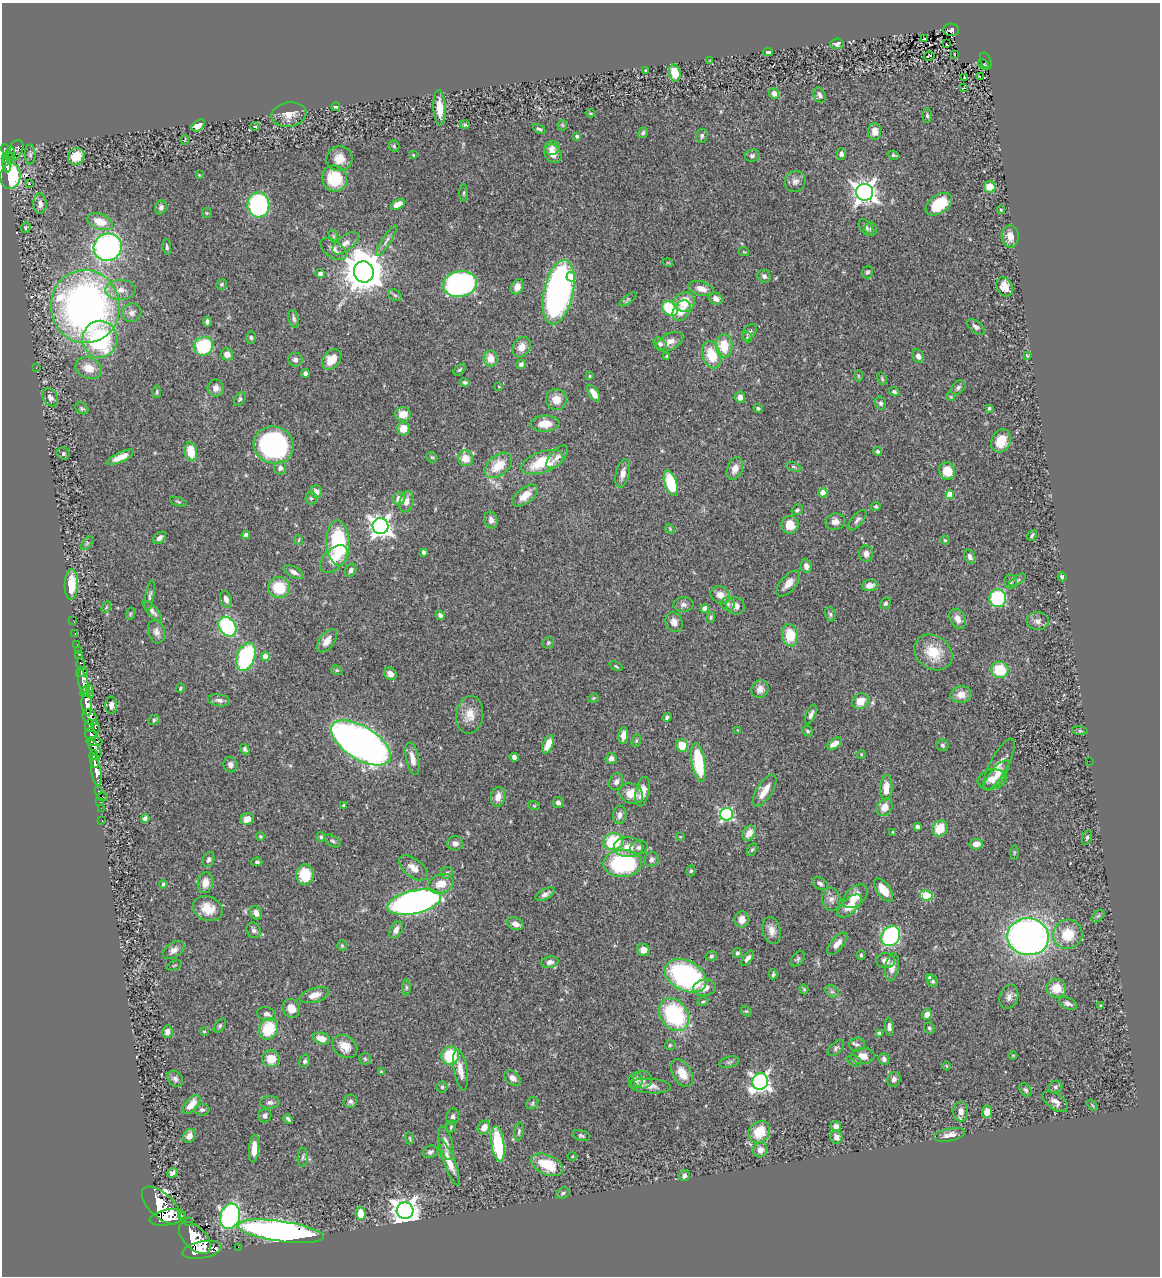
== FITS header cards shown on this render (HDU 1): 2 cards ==
NAXIS1  =                 1158
NAXIS2  =                 1274

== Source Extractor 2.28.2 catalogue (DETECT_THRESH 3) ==
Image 1158 x 1274 px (HDU 1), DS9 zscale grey, 1 PNG px = 1 image px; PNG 1162 x 1278 px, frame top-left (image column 1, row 1274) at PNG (2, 3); each listed source drawn as its Kron ellipse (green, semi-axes under 4 px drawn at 4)
Background 0.541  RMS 0.028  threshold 0.0836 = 3 sigma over >= 5 px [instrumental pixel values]
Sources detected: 457; all 457 listed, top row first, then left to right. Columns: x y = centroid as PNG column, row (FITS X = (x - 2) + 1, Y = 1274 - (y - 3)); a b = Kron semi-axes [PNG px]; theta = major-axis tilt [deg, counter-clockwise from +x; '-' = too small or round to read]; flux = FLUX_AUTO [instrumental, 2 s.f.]
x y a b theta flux
951 30 8 6 -2 100
924 39 3 2 - 1.1
837 44 6 5 - 6.8
946 44 3 2 - 3.1
768 52 5 4 - 5.8
954 54 3 2 - 1.2
929 56 6 3 31 45
710 60 4 2 - 1.4
986 61 8 5 -68 110
984 64 6 3 -41 32
646 70 4 3 - 1.7
675 73 8 6 -77 37
980 76 3 2 - 1.7
965 77 3 2 - 1.8
964 88 3 3 - 17
774 93 5 5 - 11
820 95 8 5 -68 7.4
335 107 4 3 - 3.1
439 108 18 6 -86 29
590 113 5 3 - 1.9
289 114 17 12 10 22
927 115 7 5 -88 3.7
198 125 7 5 39 19
465 125 5 4 - 3
562 125 5 5 - 2.4
255 126 4 3 - 1.4
539 129 7 3 -28 3.5
875 132 8 6 89 18
643 133 6 4 58 3.5
577 136 3 3 - 3
702 136 7 5 83 4.2
185 140 5 2 - 1.5
394 146 5 5 - 2.8
552 148 7 7 - 9
6 149 5 4 - 240
15 151 11 7 56 330
10 152 5 4 - 150
553 153 10 8 -54 16
30 154 10 5 -90 4.5
841 154 5 4 - 6.4
413 155 3 2 - 1.6
893 155 6 4 -17 2.9
10 156 5 3 - 52
76 156 9 8 - 37
752 156 7 6 - 4.9
6 159 3 3 - 110
339 159 13 12 - 23
7 165 8 4 -82 160
199 175 4 4 - 1.5
10 176 13 10 84 210
334 178 13 12 - 75
795 181 11 10 - 9.7
29 183 4 3 - 53
990 187 6 6 - 24
865 192 8 8 - 1500
464 193 8 4 90 2.9
40 204 10 6 -88 13
398 204 7 4 27 18
939 204 15 9 35 57
258 205 12 11 - 270
161 207 7 6 - 6.1
1001 210 4 4 - 1.7
207 213 5 5 - 2
100 222 13 7 -20 36
26 227 5 4 - 3.9
866 227 9 5 -53 6.2
871 229 7 5 -71 4.6
333 236 7 4 -72 3.2
1010 236 11 8 -85 20
386 241 18 4 57 7.8
345 243 15 7 37 15
108 247 14 13 - 530
167 247 7 4 -81 4.4
333 249 15 8 -36 14
744 252 5 3 - 1.7
668 263 5 3 - 1.4
364 272 10 10 - 6100
867 272 6 5 - 4.7
320 274 5 4 - 6.4
764 276 7 6 - 5.7
571 277 5 5 - 45
222 284 5 4 - 3.3
460 284 17 13 10 440
517 287 8 6 63 14
1005 287 10 7 -59 17
701 289 13 7 -16 15
121 290 15 10 1 19
559 292 33 14 77 780
395 295 7 5 -29 3.9
628 299 10 4 36 4
716 299 7 5 -33 12
684 302 11 9 15 41
85 307 36 34 -82 1100
670 308 8 6 -37 110
682 311 11 8 57 25
132 313 10 9 - 11
294 319 9 5 -75 5.8
207 321 5 4 - 5
976 327 10 5 -39 6.8
749 332 9 5 54 5.5
747 337 6 4 -73 2.6
251 338 6 5 - 3.7
100 339 18 17 - 240
670 342 14 8 28 14
660 344 7 5 -39 6.2
203 346 10 9 - 110
724 346 11 8 88 48
522 347 11 8 60 17
227 354 6 6 - 14
711 355 14 9 -72 52
667 356 4 2 - 2.1
918 356 7 5 -63 8.3
1027 356 4 2 - 2.2
332 359 11 8 50 36
491 359 8 7 - 22
295 360 7 7 - 7.4
521 364 5 4 - 5.5
36 368 3 2 - 1.9
89 368 13 10 -20 28
460 370 7 4 44 2.9
305 373 4 4 - 5.4
589 376 4 3 - 1.8
858 376 6 3 -89 1.9
882 379 6 4 -64 2.6
465 382 5 4 - 4
499 387 4 2 - 1.3
958 387 8 6 40 5.2
216 388 8 8 - 9.7
157 392 6 4 -89 2.5
894 392 5 4 - 4.2
594 393 9 4 -57 19
50 397 9 7 -59 9
740 397 5 5 - 10
951 397 4 3 - 1.8
240 399 7 5 55 3.4
556 399 10 10 - 21
881 403 6 5 - 4.1
82 408 7 5 -33 3.4
758 408 5 4 - 2.9
989 408 4 3 - 3.4
403 414 8 7 - 24
545 424 14 8 1 30
403 429 7 6 - 22
1001 441 12 9 64 35
274 445 20 18 -18 330
878 451 4 4 - 3.9
191 452 9 6 -78 38
63 454 6 6 - 4.4
120 457 15 5 24 19
432 457 6 5 - 2.5
557 457 14 7 48 12
465 458 8 7 - 25
542 462 22 10 19 75
498 465 16 10 40 43
793 467 8 4 -21 2.8
280 468 7 6 - 7.2
735 468 11 7 68 17
947 471 9 8 - 40
623 473 14 7 76 13
671 483 13 6 -72 90
316 492 6 5 - 9.9
823 493 4 4 - 39
950 494 4 4 - 49
525 495 15 7 38 24
311 498 6 5 - 4.1
399 499 6 6 - 17
178 502 9 4 -19 2.9
406 502 11 7 75 12
876 506 4 4 - 2.6
797 510 6 5 - 4
491 520 8 6 -72 8.7
857 520 13 5 48 6.9
835 522 10 8 14 10
790 525 9 8 - 29
381 526 8 8 - 1200
670 529 5 4 - 2.1
246 535 4 4 - 6.9
1032 535 6 3 51 3.2
159 538 7 5 39 6.1
298 540 5 3 - 1.8
945 540 5 4 - 2.3
87 543 8 4 54 3.7
338 543 22 11 -88 170
424 552 4 3 - 6.9
866 554 8 7 - 11
970 557 7 5 -64 7.3
334 559 17 10 44 24
806 566 7 5 -77 9.2
351 570 7 5 62 6.4
294 572 11 5 -28 7.8
1062 577 4 3 - 4.9
1018 580 9 3 33 3.3
1011 582 7 6 - 4.3
71 584 15 6 88 42
788 584 16 7 50 17
870 585 8 5 6 13
279 588 11 10 - 60
720 595 10 8 -29 16
150 596 15 4 80 5.6
998 598 9 8 - 150
226 599 8 5 -70 10
885 603 6 5 - 4.4
683 604 10 7 -1 7.2
728 604 7 6 - 4.5
735 606 9 8 - 15
106 607 6 4 59 2.4
704 608 4 4 - 19
152 611 13 5 -50 7.2
130 614 6 3 72 2.3
830 614 7 5 -74 3.9
440 615 5 4 - 6.2
711 617 5 4 - 2.6
958 619 11 7 -63 14
73 620 3 2 - 3.3
1038 621 11 9 -5 9
674 622 10 8 -63 13
227 627 11 8 -53 160
156 632 12 8 -74 9.6
75 633 3 2 - 5.6
790 635 11 8 -85 46
327 641 13 7 54 18
548 643 6 5 - 3
77 644 2 2 - 6.3
78 650 2 2 - 5.6
933 652 20 16 -37 51
79 655 3 3 - 22
246 657 14 9 70 200
265 657 4 4 - 25
81 663 5 3 - 80
616 666 7 3 -25 2.2
337 670 6 4 -20 2.7
1000 670 9 8 - 58
82 672 6 5 - 140
390 674 7 5 -47 10
83 683 13 5 -78 610
180 688 5 3 - 2.5
90 689 3 2 - 16
760 689 9 8 - 12
85 692 6 3 64 340
90 695 4 3 - 64
961 695 10 8 9 17
593 698 5 4 - 2.2
219 700 11 6 -9 8.1
860 701 8 7 - 26
87 704 11 5 -84 1300
111 705 9 6 -89 10
811 714 10 4 68 6.9
470 715 19 13 82 26
90 717 9 6 -58 550
667 717 5 4 - 5
154 720 6 5 - 3
89 726 6 4 89 180
95 727 7 3 -76 140
738 730 4 3 - 1.3
807 731 5 5 - 3.2
1080 731 8 4 -8 2.8
91 734 6 5 - 250
623 735 8 5 82 14
636 740 7 4 71 2.9
94 741 8 4 -4 300
361 743 33 16 -32 1300
548 744 9 5 68 26
835 744 8 5 30 13
942 745 6 6 - 4
682 746 6 6 - 33
95 749 10 4 -55 250
245 749 6 4 -53 4.3
861 754 4 4 - 1.9
94 755 5 3 - 190
514 757 5 4 - 7.1
611 758 5 5 - 8.6
413 759 16 6 -78 17
95 761 7 4 89 470
1089 761 2 2 - 21
698 762 19 6 -81 110
999 764 29 9 62 22
230 765 8 7 - 8.1
97 772 13 5 -81 800
997 775 18 7 52 18
992 779 15 10 11 19
616 782 8 6 64 7.5
886 788 13 6 87 24
765 790 18 7 57 27
98 791 3 2 - 14
643 792 15 6 76 19
631 794 12 10 -26 28
102 797 5 3 - 49
498 797 10 7 77 17
100 802 4 2 - 11
558 803 5 5 - 6.2
343 805 4 4 - 1.8
534 806 6 3 -19 1.9
885 807 9 7 58 16
101 808 2 2 - 6.9
726 814 6 6 - 300
620 815 9 6 81 9.6
145 818 4 4 - 5.9
247 819 7 5 28 17
102 820 3 2 - 15
918 827 4 4 - 4.9
940 828 8 7 - 41
893 832 4 3 - 1.9
749 833 8 6 55 18
261 836 4 4 - 2
321 837 5 4 - 3.2
680 837 4 3 - 1.5
1087 837 7 4 71 3.8
333 841 9 5 -32 4.2
613 841 10 8 16 110
455 843 8 7 - 8.2
976 844 7 5 11 15
628 847 14 10 -3 26
639 847 9 6 13 7
752 850 6 4 62 2.9
1014 853 7 4 89 2.2
208 859 8 5 74 5.6
651 859 7 7 - 6.2
257 862 5 4 - 3.6
623 863 19 13 2 220
413 868 17 9 -39 19
691 871 5 4 - 2.9
447 873 6 6 - 4.1
305 875 10 8 89 50
205 883 10 7 80 18
163 884 4 4 - 2.6
441 884 13 9 22 27
820 884 8 5 -28 5.7
883 890 13 6 -53 31
545 894 10 5 29 6.9
926 895 6 5 - 90
855 896 14 9 41 24
831 899 12 9 -83 11
414 902 27 11 13 1100
849 906 15 7 42 26
208 909 15 12 -23 33
256 913 7 5 -64 8.9
1098 916 8 4 43 3.4
742 920 8 7 - 17
515 924 8 6 -24 13
254 930 8 7 - 6.5
396 930 9 5 60 10
772 930 14 9 -76 15
1068 934 15 14 - 49
891 936 10 8 54 370
1028 937 21 18 -10 1100
837 944 13 6 48 16
342 946 5 4 - 2.4
174 950 12 7 35 11
643 950 6 6 - 18
737 953 5 4 - 4.1
861 955 5 4 - 2.5
711 956 6 4 14 2.9
748 958 9 4 52 8.3
798 959 9 5 48 4.1
886 960 9 7 -3 11
550 962 8 6 10 9.1
174 965 8 2 21 1.8
892 967 14 6 81 16
773 974 5 3 - 2.8
686 976 22 15 -28 300
929 977 4 3 - 2.7
933 981 6 5 - 4.2
406 987 8 4 -89 3.6
705 988 11 8 8 15
1057 988 9 9 - 31
804 989 5 4 - 2.3
832 991 7 5 -30 5
314 995 15 7 16 17
1009 997 12 9 72 11
703 1002 5 4 - 2.7
1068 1003 9 5 -21 6.5
1101 1006 3 3 - 2
291 1008 10 8 -61 20
746 1011 6 4 -38 2.5
267 1014 10 6 -17 7.2
927 1014 6 5 - 11
674 1015 18 13 -54 190
220 1026 8 5 53 3.1
889 1027 8 4 -84 7.1
929 1028 6 5 - 3.2
268 1029 11 9 66 73
204 1031 4 2 - 1.5
167 1032 6 5 - 9.5
879 1034 4 3 - 6.3
321 1038 9 5 -15 19
857 1044 8 7 - 5.9
670 1045 5 5 - 2.4
345 1046 13 10 -36 22
836 1048 10 5 43 5.3
1013 1055 4 3 - 1.4
450 1056 9 8 - 76
863 1056 12 8 0 20
271 1059 9 8 - 29
365 1059 6 6 - 3.2
884 1059 6 5 - 5.8
305 1061 6 5 - 5.5
855 1061 8 5 -26 3.6
729 1062 10 5 15 4.4
946 1066 4 3 - 1.4
460 1070 20 6 -80 20
381 1072 3 3 - 2.6
682 1073 15 9 -59 30
513 1078 9 6 -39 9.9
175 1079 9 6 -48 7
894 1079 7 6 - 6.7
636 1080 7 7 - 12
643 1080 9 8 - 8.2
760 1081 8 8 - 730
650 1086 21 7 -4 16
442 1087 5 5 - 3.1
1055 1087 7 6 - 4.7
1026 1090 8 5 -55 4.2
350 1101 6 6 - 5.4
1055 1101 14 7 -36 12
270 1102 9 6 2 6.3
532 1103 7 5 49 3.9
192 1104 11 6 49 23
1092 1105 6 3 -53 1.9
202 1110 7 5 2 4.4
961 1111 10 7 -89 12
987 1112 6 5 - 17
265 1116 7 6 - 6.4
453 1117 8 6 78 6.4
288 1119 5 3 - 3.5
836 1126 5 5 - 9.1
451 1127 6 4 69 3.1
484 1127 7 5 58 18
519 1132 9 4 80 4
759 1132 12 10 46 55
581 1135 9 5 -18 3.8
950 1135 16 6 11 13
189 1136 7 6 - 10
836 1137 6 6 - 10
410 1138 6 3 -81 1.9
446 1143 17 6 -76 14
498 1144 18 6 -82 110
254 1149 14 5 86 23
760 1150 7 7 - 13
430 1152 8 6 24 5
572 1156 4 3 - 1.4
303 1157 9 5 88 4.6
449 1162 25 5 -68 24
547 1165 17 9 -24 58
172 1173 5 4 - 7.1
684 1176 5 5 - 7
563 1193 7 5 19 4.2
161 1205 24 12 -43 3000
405 1211 8 8 - 2100
361 1213 6 5 - 40
181 1215 2 2 - 9700
230 1216 13 9 72 370
168 1217 18 7 10 1700
188 1222 3 3 - 40
281 1231 43 10 -8 1000
195 1238 20 11 -45 3300
238 1247 2 2 - 5.2
202 1250 20 8 10 2200